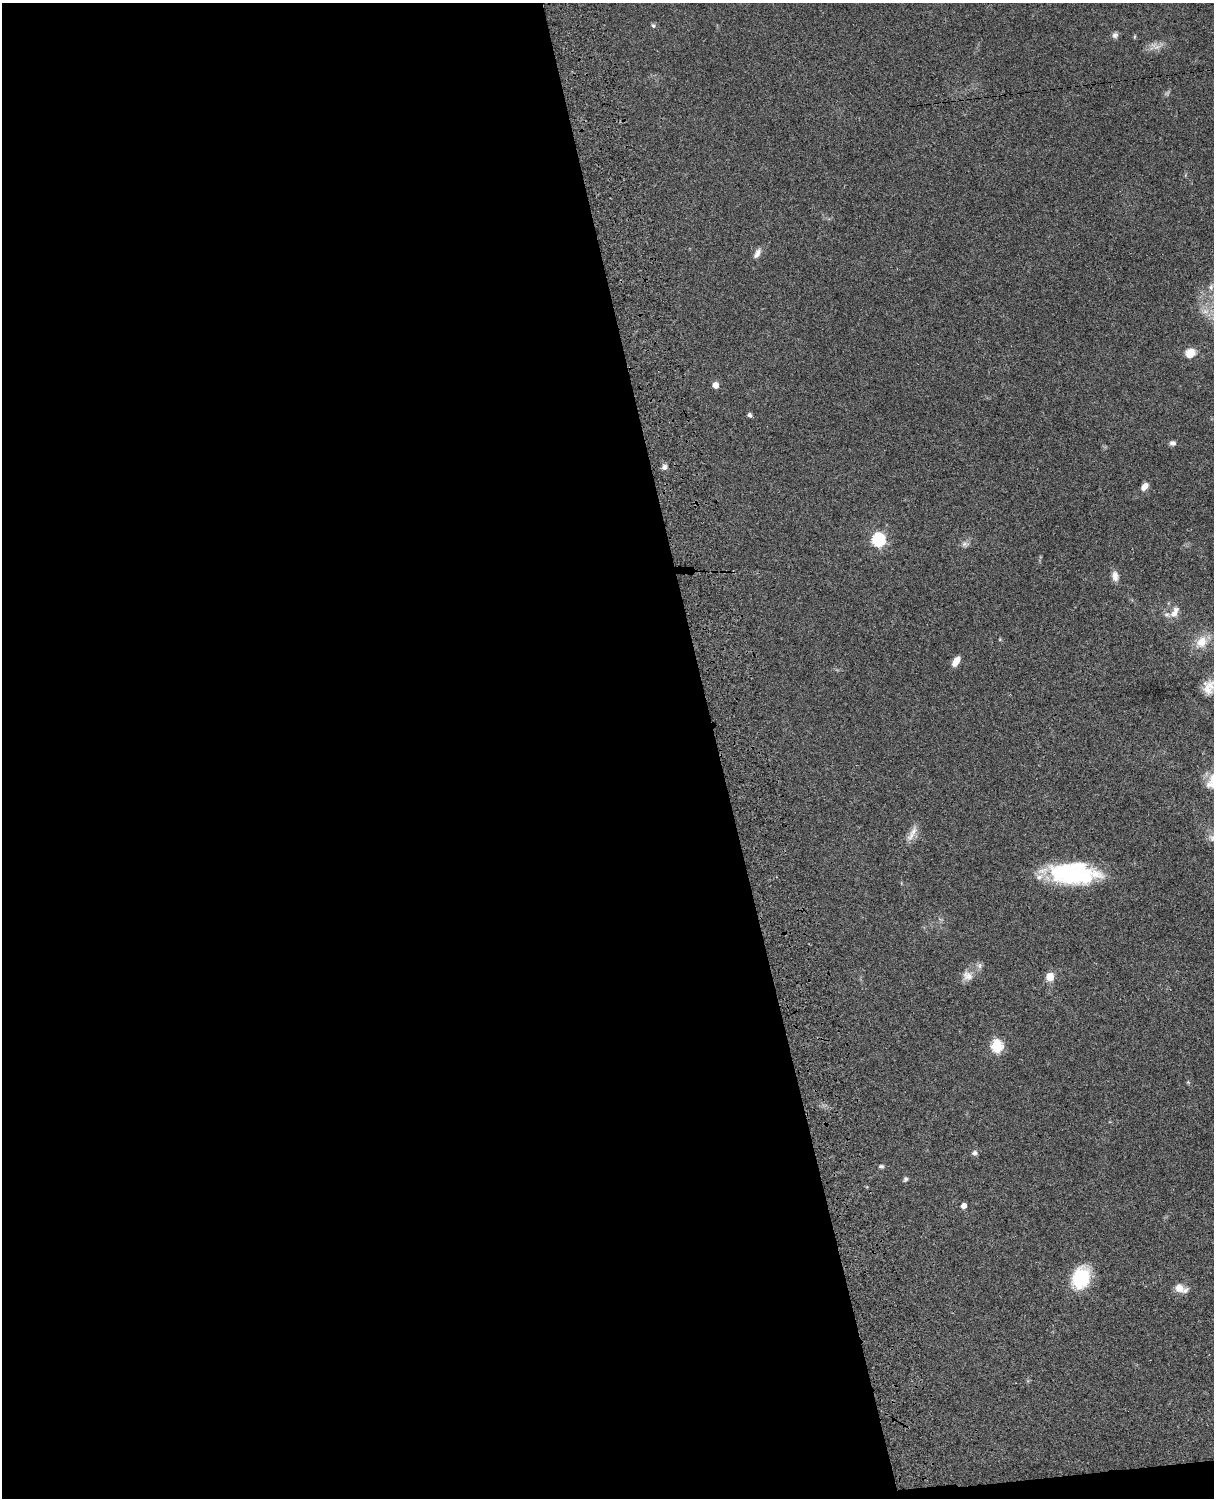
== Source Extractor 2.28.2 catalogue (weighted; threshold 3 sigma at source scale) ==
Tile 9 of 4 x 3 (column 1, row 3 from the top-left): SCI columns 121-1332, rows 276-1771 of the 5087 x 4925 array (HDU 1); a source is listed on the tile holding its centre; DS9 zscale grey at full resolution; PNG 1216 x 1500 px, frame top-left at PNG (2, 3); no overlay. Shown black and unused: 60% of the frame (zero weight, under 3 of 4 exposures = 6% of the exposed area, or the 3 px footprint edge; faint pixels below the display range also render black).
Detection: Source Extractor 2.28.2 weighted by HDU 2 'WHT'; one run over the whole footprint, this tile lists its part. Background 0.0863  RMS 0.0061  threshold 0.0276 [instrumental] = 3 sigma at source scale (4.5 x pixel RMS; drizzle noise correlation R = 1.50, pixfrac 1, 0.05/0.05 arcsec/px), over >= 5 px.
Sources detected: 35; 1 too faint to see at this stretch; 2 inside a brighter object's white glare — not listed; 1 inside a brighter listed object's ellipse — not listed separately; the other 31 listed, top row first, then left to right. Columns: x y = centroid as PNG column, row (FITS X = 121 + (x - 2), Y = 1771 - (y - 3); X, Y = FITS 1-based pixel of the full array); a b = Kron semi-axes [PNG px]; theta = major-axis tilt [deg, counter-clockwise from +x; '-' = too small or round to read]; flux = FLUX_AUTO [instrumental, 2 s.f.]
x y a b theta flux
653 25 6 5 - 1.1
1115 35 8 7 - 2
1134 37 5 3 - 0.6
1156 47 14 6 10 4.1
757 253 14 6 59 3.2
1190 353 11 9 36 7.7
715 385 5 4 - 7.4
749 415 5 4 - 1.6
1173 443 8 6 -2 1.9
664 467 8 7 - 2.1
1144 486 9 6 48 4.1
878 540 6 6 - 98
1115 576 13 8 -83 3.8
1174 614 13 10 46 5.3
1201 642 21 15 50 10
956 661 10 6 55 5.9
1208 688 24 16 58 9.7
1211 785 18 9 -11 5.4
913 832 17 8 69 5.2
1073 876 45 27 17 53
979 965 9 6 89 1.9
967 976 15 13 -41 5.1
1050 977 5 5 - 18
996 1046 6 6 - 59
1188 1082 5 5 - 0.69
975 1153 7 7 - 1.8
881 1166 7 5 2 1.2
905 1179 6 5 - 1.2
964 1206 4 4 - 4.7
1081 1278 24 18 68 30
1179 1288 13 11 -36 5.8
Isophote crosses this tile's border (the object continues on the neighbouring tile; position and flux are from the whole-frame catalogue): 2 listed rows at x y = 1208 688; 1211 785